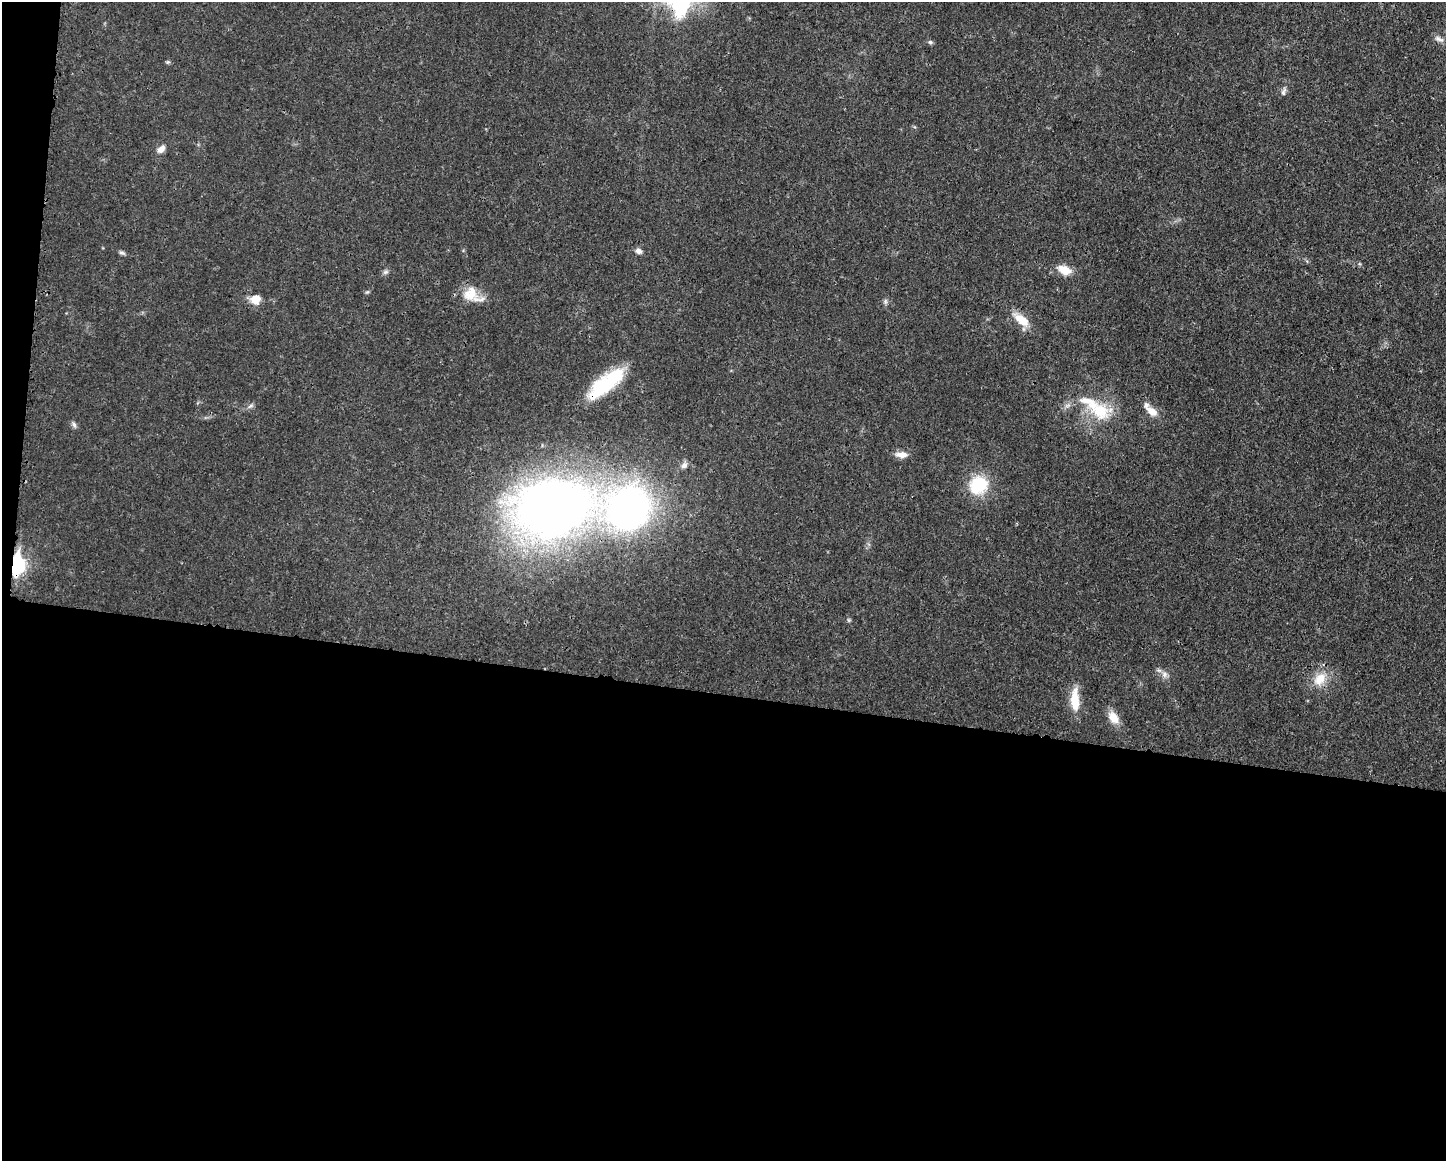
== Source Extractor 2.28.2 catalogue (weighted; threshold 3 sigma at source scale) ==
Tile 10 of 3 x 4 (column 1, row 4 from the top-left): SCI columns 118-1561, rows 7-1165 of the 4680 x 4647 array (HDU 1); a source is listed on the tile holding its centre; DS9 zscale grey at full resolution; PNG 1448 x 1163 px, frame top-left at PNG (2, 2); no overlay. Shown black and unused: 41% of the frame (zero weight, under 3 of 4 exposures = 1% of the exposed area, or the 3 px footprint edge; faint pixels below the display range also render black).
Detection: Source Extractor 2.28.2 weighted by HDU 2 'WHT'; one run over the whole footprint, this tile lists its part. Background 0.021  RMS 0.0023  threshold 0.0103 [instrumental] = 3 sigma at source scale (4.5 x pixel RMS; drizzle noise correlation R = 1.50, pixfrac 1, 0.05/0.05 arcsec/px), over >= 5 px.
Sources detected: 31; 2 inside a brighter listed object's ellipse — not listed separately; the other 29 listed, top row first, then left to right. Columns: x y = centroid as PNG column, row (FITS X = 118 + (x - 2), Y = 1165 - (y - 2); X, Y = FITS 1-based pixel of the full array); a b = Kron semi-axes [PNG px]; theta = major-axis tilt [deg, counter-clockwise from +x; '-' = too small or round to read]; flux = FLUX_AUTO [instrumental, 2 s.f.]
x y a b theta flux
679 4 40 25 -43 23
1439 39 14 6 -21 1
930 42 7 5 -3 0.45
1283 92 12 5 82 0.68
161 149 11 7 43 1.4
638 251 9 7 -29 0.96
122 253 10 4 -11 0.51
1064 270 17 10 -23 3.3
385 272 8 5 26 0.57
472 295 27 16 -29 4.8
255 299 12 10 28 2.8
885 302 7 5 80 0.5
1022 320 19 10 -37 4.2
606 383 44 15 38 16
250 406 9 5 27 0.6
1100 411 30 21 -5 9.3
1152 411 16 8 -39 2.4
74 424 9 5 -54 0.64
902 455 14 7 -1 1.9
684 465 10 7 40 0.95
978 485 23 21 43 9.4
551 509 57 41 11 240
628 509 37 35 38 96
16 565 9 6 85 67
849 620 6 4 -71 0.32
1164 674 9 8 - 1
1320 679 21 14 48 4.3
1075 700 27 10 -89 5.3
1113 717 17 11 -56 2.8
Overlapping masked pixels (flux is a lower limit): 4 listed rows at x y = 679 4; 606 383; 551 509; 16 565
Isophote crosses this tile's border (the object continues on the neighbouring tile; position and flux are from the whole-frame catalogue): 1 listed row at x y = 679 4